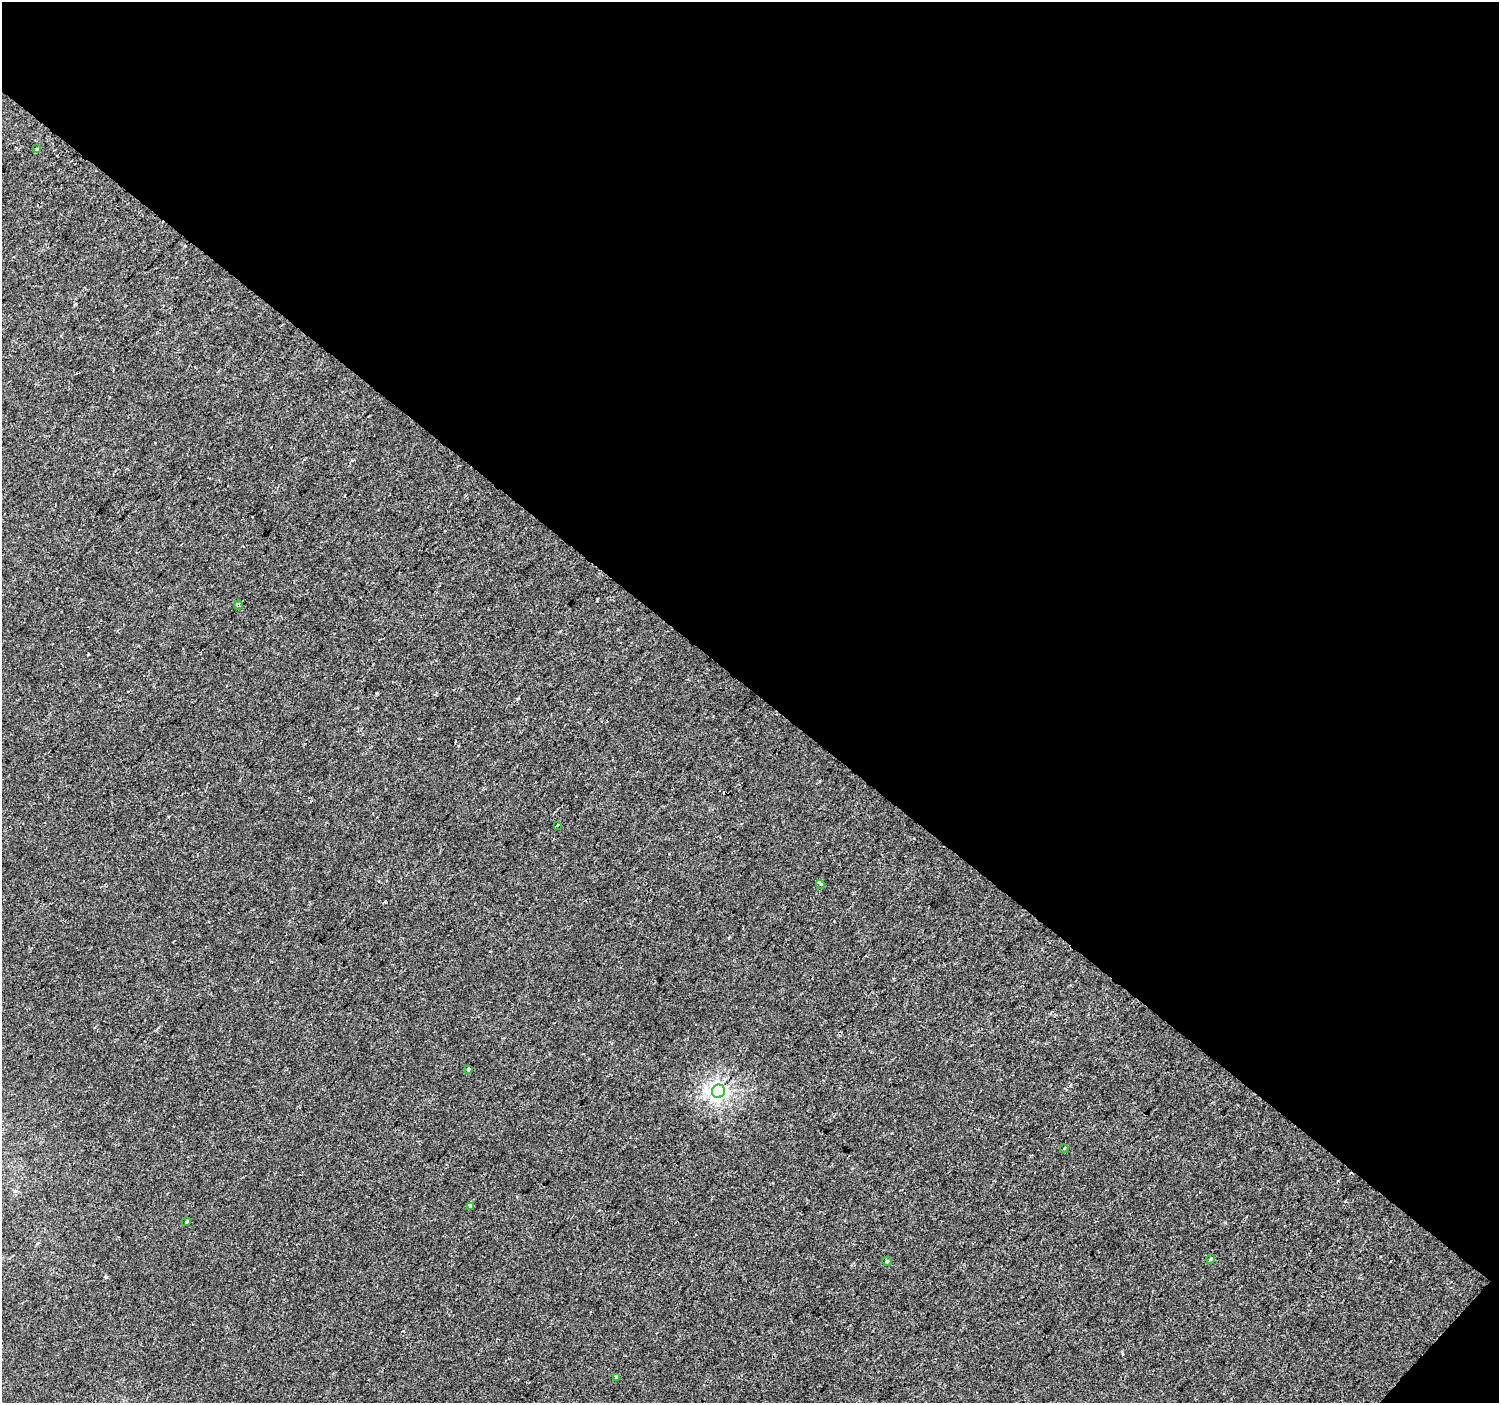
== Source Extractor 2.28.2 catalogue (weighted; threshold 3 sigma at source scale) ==
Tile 2 of 2 x 2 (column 2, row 1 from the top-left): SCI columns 1498-2994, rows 1493-2893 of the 2994 x 3002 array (HDU 1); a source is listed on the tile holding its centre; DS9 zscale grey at full resolution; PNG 1501 x 1405 px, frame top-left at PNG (2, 2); each listed source drawn as its Kron ellipse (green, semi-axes under 4 px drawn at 4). Shown black and unused: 49% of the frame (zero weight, under 2 of 3 exposures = <1% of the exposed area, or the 3 px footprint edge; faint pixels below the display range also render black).
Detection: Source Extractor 2.28.2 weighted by HDU 2 'WHT'; one run over the whole footprint, this tile lists its part. Background 9.51e-05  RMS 0.0041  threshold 0.0186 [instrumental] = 3 sigma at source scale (4.5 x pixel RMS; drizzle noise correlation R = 1.50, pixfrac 1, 0.0396/0.0396 arcsec/px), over >= 5 px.
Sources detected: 16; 4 cosmic-ray / hot-pixel residue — neither listed nor drawn; the other 12 listed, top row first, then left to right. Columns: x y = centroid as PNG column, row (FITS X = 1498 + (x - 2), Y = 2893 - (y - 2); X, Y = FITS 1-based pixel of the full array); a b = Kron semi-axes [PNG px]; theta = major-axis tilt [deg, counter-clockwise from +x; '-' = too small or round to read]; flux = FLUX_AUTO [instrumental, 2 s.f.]
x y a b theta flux
37 149 3 3 - 0.84
238 605 4 3 - 2.3
557 825 3 3 - 0.7
820 884 4 3 - 23
468 1069 3 3 - 1.6
718 1091 7 6 - 160
1064 1148 4 3 - 0.57
471 1206 4 4 - 2.6
186 1222 4 4 - 0.72
1211 1259 5 3 - 0.4
887 1261 4 4 - 0.59
617 1377 4 3 - 1.7
Overlapping masked pixels (flux is a lower limit): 1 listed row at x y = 238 605